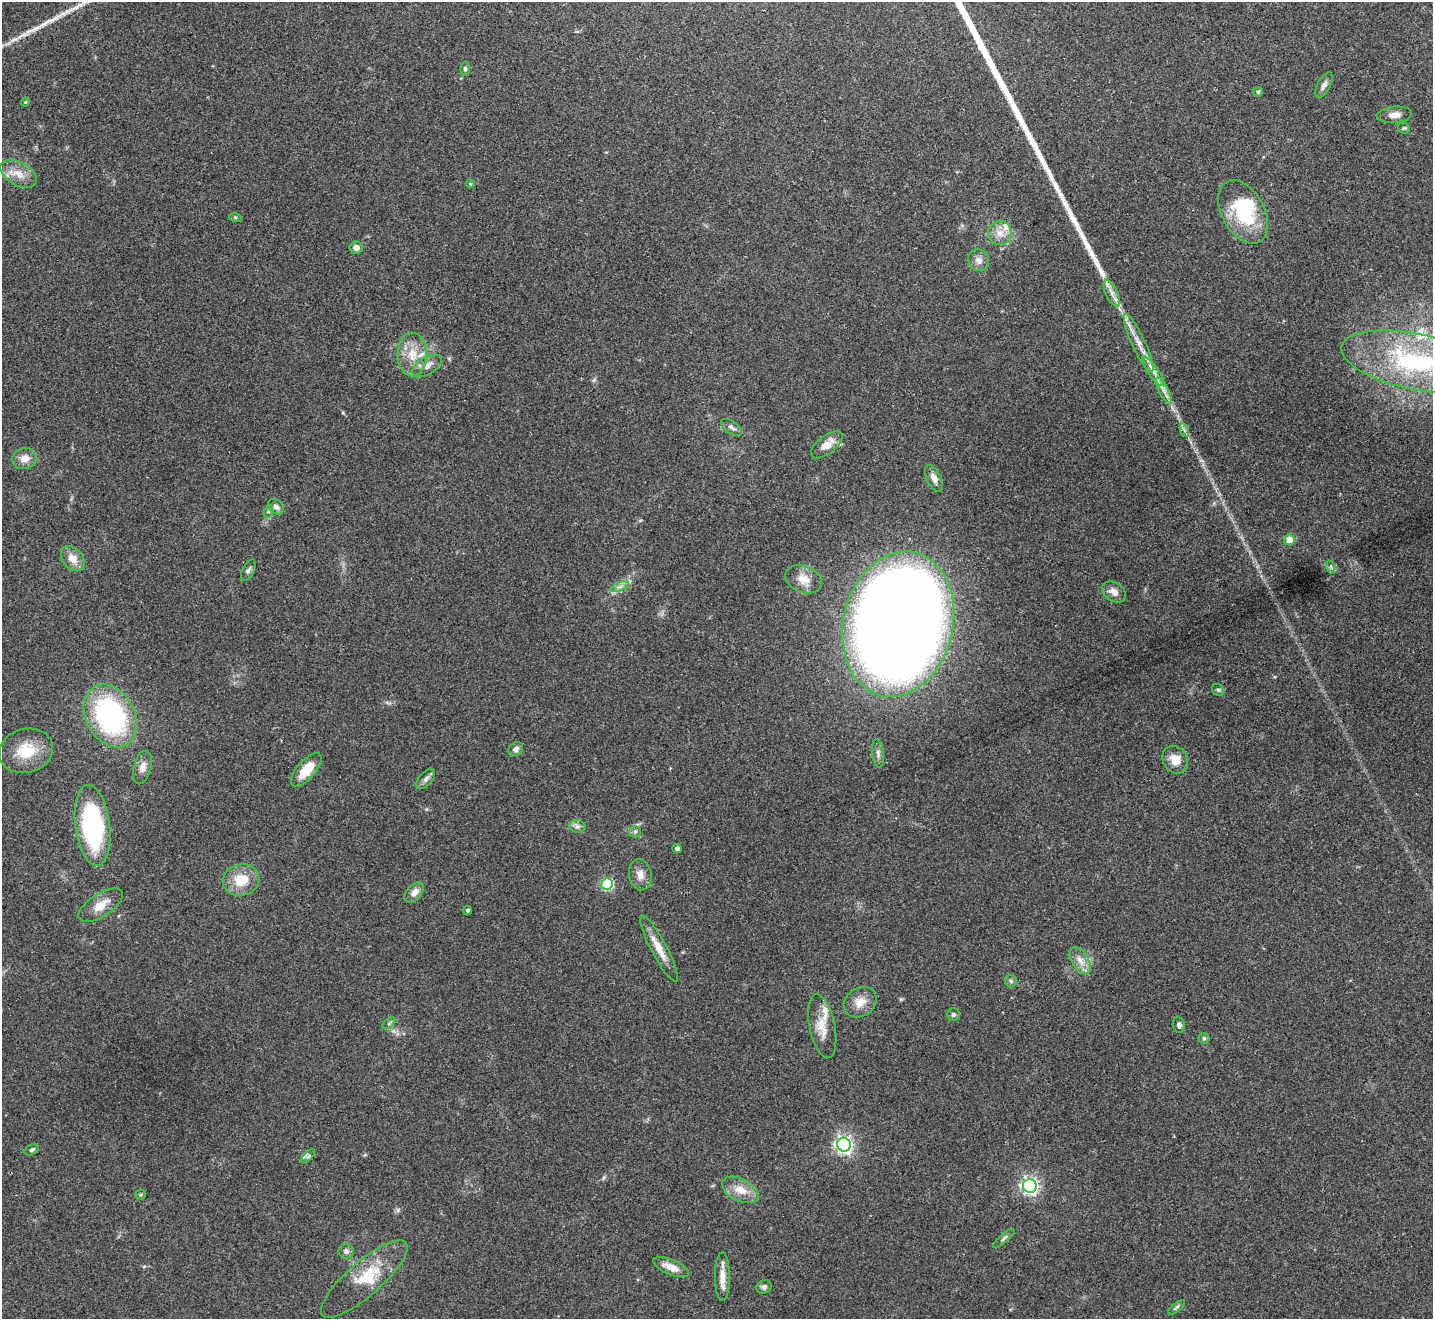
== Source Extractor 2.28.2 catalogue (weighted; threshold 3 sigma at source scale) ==
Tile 10 of 4 x 4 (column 2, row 3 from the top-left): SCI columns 1434-2864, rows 1478-2794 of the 5732 x 5722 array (HDU 1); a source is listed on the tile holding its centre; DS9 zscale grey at full resolution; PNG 1435 x 1321 px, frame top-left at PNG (2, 2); each listed source drawn as its Kron ellipse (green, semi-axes under 4 px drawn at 4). Shown black and unused: <1% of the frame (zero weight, under 2 of 3 exposures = <1% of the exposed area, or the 3 px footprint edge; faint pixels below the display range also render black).
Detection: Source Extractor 2.28.2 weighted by HDU 2 'WHT'; one run over the whole footprint, this tile lists its part. Background 0.0856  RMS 0.0079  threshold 0.0354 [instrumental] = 3 sigma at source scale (4.5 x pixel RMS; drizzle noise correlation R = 1.50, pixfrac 1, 0.05/0.05 arcsec/px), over >= 5 px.
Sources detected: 83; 1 inside a brighter object's white glare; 1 long thin detection or spike segment (spike, bleed or trail) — neither listed nor drawn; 5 inside a brighter listed object's ellipse — not listed separately; the other 76 listed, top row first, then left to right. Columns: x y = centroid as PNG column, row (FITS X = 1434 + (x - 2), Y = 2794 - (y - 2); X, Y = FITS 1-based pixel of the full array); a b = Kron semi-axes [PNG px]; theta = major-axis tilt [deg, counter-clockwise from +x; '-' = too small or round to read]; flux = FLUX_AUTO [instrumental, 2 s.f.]
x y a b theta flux
465 69 7 5 -89 1.8
1324 85 14 6 62 3.6
1258 92 4 4 - 1
25 102 4 4 - 0.84
1395 115 17 8 5 6
1404 128 6 5 - 1.2
18 174 20 11 -30 11
470 184 4 4 - 0.85
1243 212 34 21 -61 51
235 217 6 4 -18 1
1000 233 12 12 - 8.3
356 248 6 6 - 4.7
979 260 11 10 - 5.2
1112 293 14 6 -66 4.8
1139 343 32 6 -65 11
412 354 22 15 90 17
1416 362 76 28 -12 110
427 366 16 8 29 6.4
1153 371 17 5 -55 5.2
1164 390 14 4 -63 4.1
731 427 12 6 -34 3.2
1184 430 7 4 -72 1.8
827 445 19 9 38 11
25 458 12 10 15 7.4
934 478 14 7 -64 5.3
276 507 9 6 -43 3.3
269 511 6 4 71 1.2
1289 540 5 5 - 13
73 558 14 10 -51 9.2
1331 567 7 4 -72 1.4
248 570 12 5 63 2.2
803 579 19 13 -23 11
620 587 10 3 21 2.2
1114 592 13 9 -35 5.7
898 624 73 55 76 1600
1218 690 6 5 - 1.5
110 716 33 24 -61 140
516 749 8 6 35 3.2
26 751 27 22 16 25
878 753 14 6 -83 3.2
1175 760 14 12 -58 11
142 767 17 8 75 5.8
306 770 21 9 49 16
426 779 12 6 49 2.9
93 825 41 17 -83 120
577 826 8 6 -11 2.6
635 832 6 5 - 1.7
677 848 5 4 - 1.9
640 875 15 11 -82 6.6
241 880 18 15 14 19
607 884 6 5 - 77
414 892 12 7 48 5.7
101 905 25 11 33 12
468 910 4 4 - 1.5
659 948 37 8 -62 12
1080 960 15 8 -59 7
1011 981 6 6 - 1.8
860 1002 17 14 36 11
953 1015 6 6 - 1.7
389 1023 7 4 38 1.4
1179 1025 8 6 -84 2.6
822 1026 32 12 -78 15
1204 1038 5 5 - 1.2
844 1145 7 7 - 300
32 1150 8 5 28 1.9
308 1156 9 3 45 1.4
1030 1186 7 6 - 260
740 1190 20 11 -26 12
141 1195 5 5 - 1.3
1004 1238 13 4 41 2
346 1251 7 7 - 2.8
671 1267 19 7 -22 8.9
722 1277 24 7 -90 9
364 1279 55 17 41 31
764 1287 8 6 24 2.2
1177 1307 10 4 40 1.6
Isophote crosses this tile's border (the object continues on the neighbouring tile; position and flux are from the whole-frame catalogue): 1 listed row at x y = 1416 362